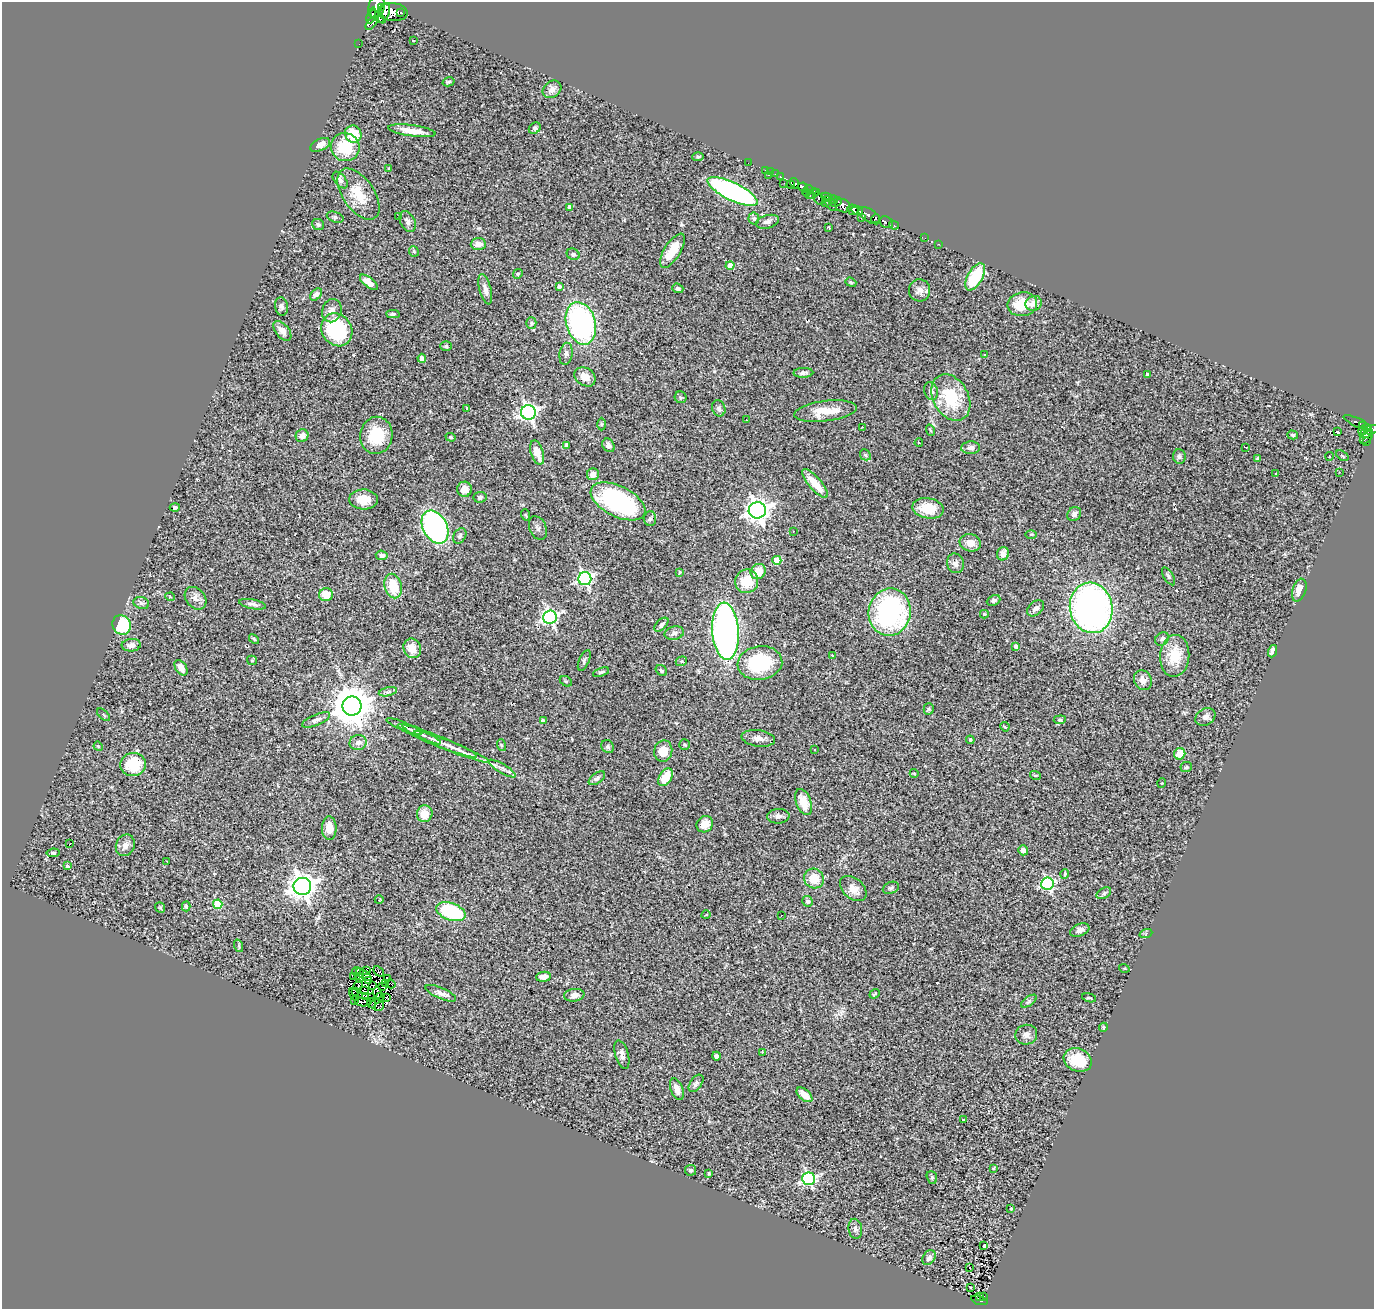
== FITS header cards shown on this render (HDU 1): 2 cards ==
NAXIS1  =                 1372
NAXIS2  =                 1307

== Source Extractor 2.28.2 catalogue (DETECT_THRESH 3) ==
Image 1372 x 1307 px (HDU 1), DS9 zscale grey, 1 PNG px = 1 image px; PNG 1376 x 1311 px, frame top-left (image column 1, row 1307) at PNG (2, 2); each listed source drawn as its Kron ellipse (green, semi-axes under 4 px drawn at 4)
Background 0.734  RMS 0.069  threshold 0.207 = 3 sigma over >= 5 px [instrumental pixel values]
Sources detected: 309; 6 with non-positive FLUX_AUTO (blend fragments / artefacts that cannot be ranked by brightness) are neither listed nor drawn; the other 303 listed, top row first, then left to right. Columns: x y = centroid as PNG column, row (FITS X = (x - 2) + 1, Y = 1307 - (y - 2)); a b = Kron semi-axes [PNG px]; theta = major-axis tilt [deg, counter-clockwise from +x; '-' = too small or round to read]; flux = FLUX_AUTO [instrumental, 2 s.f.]
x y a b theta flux
376 7 12 8 72 800
381 7 2 2 - 100
393 12 15 9 -5 790
384 13 10 5 67 400
401 13 3 2 - 72
371 15 8 3 73 260
378 17 9 3 -36 290
372 23 8 3 49 83
413 41 3 3 - 34
359 44 2 2 - 3.3
448 82 6 4 15 8
552 89 10 8 39 26
535 128 6 5 - 12
412 131 24 5 -8 68
353 134 9 8 - 120
320 145 10 6 25 31
345 147 14 14 - 170
698 157 5 4 - 6.9
748 163 3 2 - 3.4
389 168 3 2 - 3.6
766 170 3 2 - 6
771 172 2 2 - 7.2
775 174 2 2 - 5.3
768 175 3 2 - 5.9
780 176 3 3 - 22
340 180 10 5 -50 15
784 183 3 2 - 3.3
794 183 5 4 - 67
791 184 4 3 - 62
803 187 5 3 - 22
809 189 5 3 - 75
733 192 27 9 -26 1100
807 192 4 3 - 14
817 193 3 3 - 48
358 194 29 15 -55 120
812 194 7 2 33 50
827 197 5 4 - 150
819 198 6 5 - 62
834 200 4 3 - 20
836 202 6 2 27 46
825 203 3 2 - 5
830 203 9 3 -51 44
843 206 8 6 -30 210
570 207 4 4 - 21
853 210 6 5 - 300
857 211 5 3 - 140
870 216 12 6 -32 140
335 217 8 5 -19 10
398 217 2 2 - 17
862 218 4 2 - 11
754 219 6 5 - 10
875 219 5 2 - 52
408 222 11 7 -63 21
767 222 12 6 16 18
886 222 7 5 -30 33
318 225 6 5 - 9.5
894 225 5 3 - 27
828 227 3 2 - 4.3
925 238 3 3 - 2.5
478 244 7 6 - 31
939 244 3 2 - 7
414 251 5 4 - 5.8
672 251 19 8 58 98
573 254 7 5 -26 10
730 265 4 4 - 61
518 274 5 4 - 6.3
975 277 15 7 60 180
369 282 11 5 -38 46
851 282 6 4 -22 6.3
559 286 4 4 - 15
678 288 5 4 - 11
485 289 15 5 -75 27
919 290 11 10 - 30
316 294 7 4 50 16
1034 303 8 7 - 32
1022 304 15 12 10 120
281 307 9 6 -82 14
332 311 12 9 70 30
393 314 6 4 1 9.4
531 323 6 5 - 7
581 323 22 14 -74 990
337 330 17 15 -57 420
282 331 11 6 -50 27
446 346 6 5 - 6.4
566 354 11 6 80 16
985 354 3 3 - 14
422 358 4 4 - 23
803 373 10 5 1 14
1147 374 3 3 - 11
585 377 11 8 -33 48
931 391 9 6 -73 22
681 397 6 5 - 7.8
951 398 24 17 -61 230
466 408 4 2 - 3
719 408 8 6 -69 11
826 411 31 10 7 98
528 412 7 7 - 1400
746 420 3 2 - 8.7
1357 422 15 3 -24 64
601 424 6 4 -89 6.5
1363 426 4 2 - 40
862 427 4 2 - 4.6
930 430 6 3 -70 5
1363 430 4 3 - 38
1371 430 7 4 20 170
1337 432 4 3 - 18
1366 433 7 3 12 170
376 435 19 16 80 160
1293 435 5 4 - 6.4
302 436 6 6 - 28
451 437 5 4 - 4.7
1366 437 8 5 44 100
1367 441 4 3 - 18
919 443 4 2 - 2.3
567 445 4 3 - 13
608 445 7 5 -55 15
1246 447 4 2 - 4.7
971 448 9 6 3 18
537 452 12 6 -72 60
865 455 6 5 - 6.8
1179 456 7 6 - 12
1329 456 4 3 - 2.6
1342 456 7 3 -36 5.3
1257 459 3 3 - 7
1339 472 2 2 - 2.5
1275 473 3 2 - 6.4
593 474 6 6 - 32
815 483 18 6 -49 83
464 489 7 7 - 40
480 497 6 5 - 9.4
363 499 14 10 -3 70
618 501 29 15 -27 730
175 507 5 4 - 8.9
928 508 16 10 -10 96
757 510 8 8 - 3400
1074 514 7 6 - 19
526 515 6 3 -70 3.7
650 519 7 6 - 11
435 527 18 12 -64 980
538 528 12 8 -66 16
793 531 2 2 - 3.6
1031 534 6 4 1 4.9
460 536 8 6 60 11
970 543 11 8 -14 41
1003 554 7 6 - 35
382 555 6 4 -5 16
777 560 4 4 - 110
955 563 10 8 -75 24
680 572 4 3 - 4.9
758 572 8 7 - 76
1168 576 10 5 -59 9.2
585 579 6 6 - 910
747 581 12 11 - 120
393 586 12 8 -76 120
1299 590 12 6 72 50
326 595 7 6 - 75
170 597 4 3 - 4.2
196 598 13 9 -48 30
994 600 7 5 24 11
141 603 8 6 -18 12
253 604 14 4 -11 17
1036 608 9 6 43 24
1091 608 25 21 -79 1700
890 612 24 21 80 790
984 614 4 4 - 5.6
550 617 7 6 - 1200
122 625 10 9 - 220
661 625 9 5 47 13
725 631 29 13 -86 2100
674 633 10 6 12 17
254 639 6 3 -46 5.4
1162 639 7 6 - 13
131 645 9 6 5 20
1016 646 4 4 - 18
412 648 10 8 -66 65
1272 651 6 4 72 18
832 655 3 2 - 2.9
1175 656 21 14 85 120
252 660 5 4 - 5.2
584 660 11 5 67 10
681 661 6 4 21 6.3
760 663 22 17 7 350
181 668 8 5 -57 32
661 671 6 5 - 8
601 672 8 4 21 9.6
1143 680 10 8 -64 31
566 681 6 4 -29 5.9
388 692 9 3 13 11
352 706 9 9 - 15000
929 709 5 5 - 6.1
104 715 8 3 -42 6.3
1205 717 10 8 31 23
316 720 15 5 23 18
1060 720 6 4 6 5.3
543 721 3 3 - 13
404 727 19 3 -23 18
1005 727 5 3 - 4.6
421 734 21 4 -26 24
758 738 17 8 -8 32
970 740 4 3 - 4.7
437 741 42 5 -22 54
358 742 8 7 - 26
685 744 5 5 - 7
501 745 6 4 -71 5.2
98 746 5 3 - 4
452 747 40 5 -22 56
608 747 7 6 - 9.9
815 750 3 3 - 6.6
663 751 10 9 - 67
1180 754 6 5 - 70
133 764 13 11 5 150
1186 767 6 5 - 7.2
502 769 15 4 -31 19
914 773 4 3 - 3.4
1035 775 5 3 - 4.7
665 777 10 6 57 96
597 778 9 5 36 12
1162 783 5 3 - 3.5
804 802 14 7 -70 78
425 814 8 8 - 64
778 816 11 7 2 18
705 824 9 7 47 57
329 828 12 7 -89 41
69 844 3 2 - 26
125 845 11 9 66 27
1023 850 5 5 - 25
53 853 6 4 6 7.8
167 861 2 2 - 3.2
67 866 3 3 - 7.3
1065 874 5 4 - 5.2
814 879 10 9 - 84
1047 884 6 6 - 630
302 886 9 8 - 4600
853 888 15 10 -41 48
891 888 8 5 22 9
1104 893 8 5 31 8.5
379 900 4 2 - 3.1
808 901 5 5 - 9.6
218 904 5 4 - 240
186 906 5 4 - 8.3
160 907 5 4 - 5.9
451 912 15 8 -20 360
706 915 5 3 - 3.5
781 915 2 2 - 3.1
1080 930 10 6 23 21
1146 933 6 4 20 6.4
239 946 6 4 -72 7.3
1124 968 5 3 - 4.1
367 971 3 2 - 2.1
378 971 6 2 -47 5.9
356 972 4 2 - 13
364 975 9 3 -35 7.2
354 976 4 2 - 0.056
543 977 7 5 6 35
359 978 4 2 - 1.2
387 978 3 2 - 5
368 980 4 2 - 6
386 984 3 3 - 1.8
391 984 5 2 - 4.3
358 985 6 2 71 6.3
372 985 3 2 - 4.1
383 986 3 2 - 2.8
365 990 3 2 - 3.3
356 991 2 2 - 1.9
377 993 6 2 -89 3.1
441 993 16 5 -23 25
875 994 5 3 - 5.9
354 995 7 2 -60 3.2
574 995 10 6 8 23
366 996 3 2 - 2.3
381 997 3 2 - 4.9
386 997 3 2 - 4.6
371 998 3 2 - 4.8
1089 998 7 2 -15 5.7
354 1000 3 2 - 5.9
1029 1001 9 4 36 10
363 1002 8 3 -3 1.7
372 1003 5 2 - 3.4
379 1006 5 2 - 8.7
1103 1027 4 4 - 5.6
1026 1035 11 10 - 25
762 1052 3 3 - 3
622 1055 15 6 -74 23
716 1056 4 3 - 9.5
1078 1060 14 11 -22 140
696 1083 10 5 54 13
677 1089 11 6 -70 36
804 1095 9 5 -41 53
963 1120 4 3 - 14
993 1168 3 2 - 3.9
691 1170 5 5 - 8.1
709 1173 4 4 - 3.8
932 1177 6 5 - 7.9
809 1179 6 6 - 830
1011 1208 3 3 - 5.5
855 1229 10 7 -82 18
984 1246 4 2 - 4.2
929 1258 8 6 55 18
969 1268 3 3 - 87
971 1288 3 2 - 6.7
983 1296 3 2 - 4.4
980 1297 3 3 - 9.5
979 1300 8 3 -16 87
At the frame edge (FLAGS 8, measured only in part): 2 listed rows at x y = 376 7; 1371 430
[6 non-positive-flux detections neither listed nor drawn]